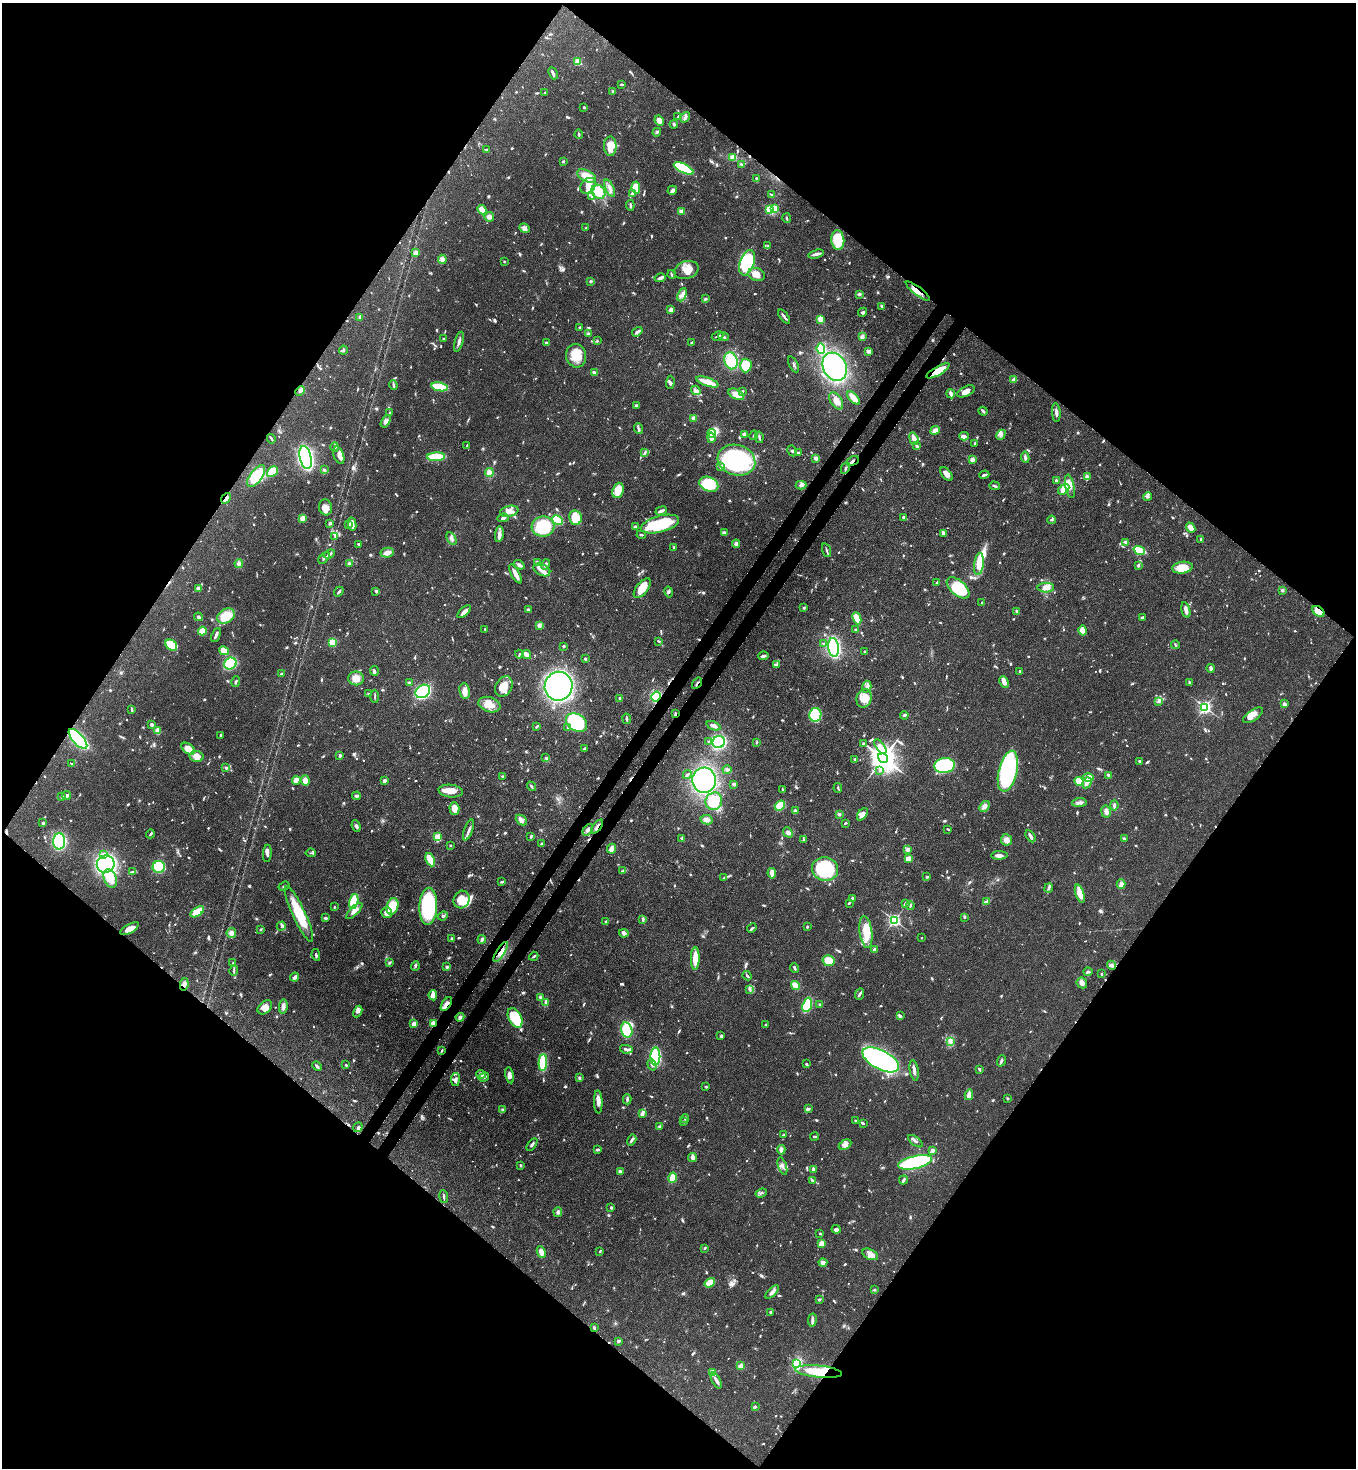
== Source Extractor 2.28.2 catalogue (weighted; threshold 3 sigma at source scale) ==
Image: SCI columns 364-5776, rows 60-5920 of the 6000 x 5978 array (HDU 1 of 3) = the unmasked area's bounding box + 8 px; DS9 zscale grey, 4 x 4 block average (1 PNG px = mean of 4 x 4 image px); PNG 1358 x 1470 px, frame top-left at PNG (2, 3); each listed source drawn as its Kron ellipse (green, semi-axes under 4 px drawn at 4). Shown black and unused: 51% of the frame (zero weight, under 3 of 4 exposures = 7% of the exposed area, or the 3 px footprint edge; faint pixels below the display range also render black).
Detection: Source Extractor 2.28.2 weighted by HDU 2 'WHT'. Background 0.0701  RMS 0.0036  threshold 0.016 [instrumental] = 3 sigma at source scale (4.5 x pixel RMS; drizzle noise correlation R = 1.50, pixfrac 1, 0.05/0.05 arcsec/px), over >= 5 px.
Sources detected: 1272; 8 too faint to see at this stretch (4 x 4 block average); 6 inside a brighter object's white glare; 15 cosmic-ray / hot-pixel residue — neither listed nor drawn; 25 coinciding with a brighter row at this scale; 82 inside a brighter listed object's ellipse — not listed separately; of the other 1136, all 500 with FLUX_AUTO >= 2.51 (the completeness limit of this list) listed and drawn (636 fainter detections not listed), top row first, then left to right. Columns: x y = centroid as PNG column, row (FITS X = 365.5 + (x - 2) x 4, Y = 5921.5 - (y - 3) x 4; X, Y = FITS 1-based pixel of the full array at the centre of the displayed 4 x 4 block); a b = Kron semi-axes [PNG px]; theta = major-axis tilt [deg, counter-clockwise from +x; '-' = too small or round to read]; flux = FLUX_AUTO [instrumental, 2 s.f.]
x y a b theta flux
578 62 2 2 - 91
553 73 6 2 -66 7.9
621 84 3 2 - 4
613 91 3 2 - 4
545 92 2 2 - 3.9
584 107 2 2 - 4.1
678 117 4 2 - 3
685 117 5 3 - 6.5
659 121 5 4 - 15
674 124 4 2 - 5
657 132 4 3 - 3.3
579 134 5 2 - 3.7
610 146 9 6 -90 39
487 150 3 2 - 3.1
733 157 4 3 - 19
563 162 2 2 - 3.4
741 164 3 2 - 3.6
684 168 11 4 -27 190
587 176 10 5 -28 34
757 178 3 2 - 3.8
588 186 9 6 45 18
610 188 9 3 -65 9.3
636 188 6 4 -82 32
672 190 5 4 - 6
598 192 8 6 -49 43
632 193 3 3 - 3.8
771 194 3 2 - 2.7
592 197 3 2 - 3.4
630 205 5 2 - 4.5
769 209 2 2 - 140
775 209 2 2 - 100
482 210 5 3 - 18
681 211 2 2 - 64
489 217 5 4 - 9.7
787 218 5 2 - 3.2
524 228 5 4 - 11
586 228 4 2 - 2.5
838 240 10 6 -84 73
768 246 2 2 - 3.1
416 253 2 2 - 17
816 254 8 3 16 8.6
442 259 5 4 - 9.1
504 262 2 2 - 2.9
747 263 13 7 72 200
686 270 12 8 19 33
671 274 4 2 - 3.5
756 274 9 6 -17 16
660 278 5 3 - 5.3
591 281 3 3 - 2.7
918 291 15 4 -37 19
859 294 4 3 - 4
682 295 7 4 65 9.4
705 298 3 2 - 4
882 306 3 3 - 3.3
671 310 3 3 - 7.5
863 312 5 3 - 4.9
784 316 8 2 -52 6
360 317 4 2 - 8.7
820 319 4 3 - 22
580 327 3 2 - 2.9
637 332 6 2 34 8.1
589 333 3 2 - 2.9
717 336 6 2 27 3.2
723 337 5 2 - 7.3
862 337 4 3 - 8.8
443 339 2 2 - 9.8
597 341 3 2 - 2.5
459 342 10 3 73 8.2
692 342 3 2 - 2.8
546 343 3 2 - 4.2
821 349 5 4 - 66
343 350 4 2 - 2.7
868 351 4 3 - 9.6
576 356 12 10 -80 42
731 361 8 6 -70 84
794 364 8 2 -63 4.4
746 365 7 6 - 62
835 367 15 11 -62 340
938 371 13 4 30 60
594 373 4 2 - 7.7
1014 380 3 3 - 15
670 382 7 2 87 4.2
708 382 12 3 -19 38
393 385 5 2 - 4.5
440 387 8 3 -11 94
696 390 5 3 - 6.2
300 391 5 3 - 5.9
742 391 4 2 - 4
966 391 9 5 26 16
736 394 8 5 -26 24
951 394 4 2 - 10
853 398 8 3 -47 40
836 401 9 5 -57 22
636 405 3 2 - 5.5
983 411 4 2 - 3.3
390 413 3 2 - 2.6
1056 413 9 3 -85 7
693 418 2 2 - 45
386 421 6 4 60 7.4
638 429 5 2 - 5.1
935 430 5 3 - 12
712 433 4 3 - 59
744 434 4 3 - 4.4
754 435 5 2 - 2.9
1001 435 5 4 - 7
964 436 5 3 - 15
759 437 6 2 -79 5
711 438 5 2 - 15
271 439 5 2 - 3
914 439 6 3 -71 17
975 443 2 2 - 3.5
467 446 2 2 - 2.7
917 446 3 3 - 3.9
335 447 5 3 - 4.3
792 451 5 3 - 4
799 452 4 2 - 3.1
645 453 4 2 - 4.1
339 455 9 5 -70 15
436 457 9 3 3 73
1025 457 5 2 - 5.4
306 458 12 6 -76 500
816 458 4 3 - 7.7
736 460 19 15 -16 260
972 460 2 2 - 52
853 461 6 2 28 5.2
720 466 3 3 - 3.4
845 468 6 2 61 3.2
324 470 4 3 - 3.2
272 471 6 4 43 41
489 473 4 4 - 13
946 474 8 4 -53 11
984 475 5 2 - 5.3
256 476 13 6 54 83
1087 477 4 3 - 4.1
1056 481 3 2 - 5
709 484 10 7 -24 80
801 485 5 3 - 6
995 486 5 2 - 3.3
1070 486 12 4 -78 18
1064 489 6 4 36 27
618 490 8 5 71 37
1147 497 4 3 - 3.7
226 498 6 3 51 13
325 507 8 6 -74 13
509 511 9 5 12 15
661 511 6 2 20 8.2
903 517 3 2 - 3.4
302 518 2 2 - 79
503 518 6 3 7 5.9
575 518 7 6 - 59
557 520 6 4 -31 94
1052 520 4 3 - 3.6
330 523 2 2 - 10
348 524 3 3 - 4.6
352 524 6 2 -79 23
660 524 19 8 15 150
543 526 11 10 - 120
635 527 3 3 - 4
1191 528 5 3 - 21
724 533 3 2 - 6
943 533 4 2 - 8.8
499 534 8 4 82 9.3
641 535 4 2 - 3.3
335 536 2 2 - 3.6
451 539 7 3 -61 6.8
1201 539 3 2 - 3.6
1126 542 2 2 - 11
359 544 3 2 - 2.6
736 544 4 4 - 8.2
674 548 3 2 - 3.1
827 550 7 2 -71 3.4
1139 550 6 3 -21 81
387 553 6 5 - 12
329 554 6 2 21 4.5
324 558 7 2 47 5.6
538 562 4 2 - 3.1
349 563 4 3 - 2.8
239 564 4 4 - 5.7
545 564 5 3 - 6.5
979 564 11 4 83 41
519 565 5 3 - 8.1
1138 565 3 2 - 3.8
1182 568 10 6 9 46
542 570 9 5 -25 15
515 574 10 2 -61 24
937 583 2 2 - 3.5
198 588 4 3 - 7
642 588 12 5 53 42
958 588 13 7 -41 120
1046 588 8 5 0 16
1282 590 2 2 - 4.2
376 591 3 2 - 5
339 592 5 2 - 4.3
669 592 5 3 - 4.2
982 603 2 2 - 3.2
804 608 2 2 - 3.8
528 610 4 2 - 6.9
1186 610 8 2 -76 16
1017 611 4 2 - 3.5
1318 611 7 4 -38 35
464 612 8 3 41 11
226 616 9 7 32 45
198 617 4 3 - 5.6
1142 617 4 2 - 4.5
857 618 6 3 -67 34
539 625 2 2 - 41
485 629 2 2 - 4.8
856 630 2 2 - 2.9
1082 630 5 3 - 29
202 631 4 3 - 30
216 635 7 2 67 6.2
659 641 3 2 - 3.3
332 642 4 4 - 38
823 644 4 2 - 2.6
171 645 6 5 - 60
1175 645 4 2 - 2.8
563 646 2 2 - 4.8
834 647 9 5 -82 360
224 651 5 4 - 20
865 652 3 2 - 3.8
519 654 4 2 - 2.9
526 655 5 3 - 16
763 656 5 2 - 6.3
585 659 3 3 - 3.1
230 664 6 5 - 110
777 664 4 3 - 9.5
1211 668 4 2 - 6.5
374 671 5 3 - 4.7
1020 671 2 2 - 3
281 674 3 3 - 2.7
356 678 8 7 - 20
236 682 5 2 - 3.5
1004 682 6 4 -63 11
1189 682 3 2 - 3.8
409 683 4 3 - 3.1
697 683 6 2 56 3.8
504 686 11 8 59 33
559 686 14 14 - 970
867 687 6 4 74 7.6
423 691 8 6 36 300
465 691 8 5 -83 19
369 694 2 2 - 3.2
375 696 6 2 -89 3.2
656 697 5 4 - 82
620 698 3 2 - 2.9
864 698 9 7 73 30
1159 701 3 3 - 3.8
1284 704 3 2 - 8.5
489 705 11 7 -18 28
1205 707 2 2 - 550
132 709 4 2 - 4.8
675 714 3 2 - 4.8
815 715 7 6 - 130
904 715 4 2 - 7.9
1253 715 11 5 35 14
627 719 5 2 - 4.9
577 722 11 8 -31 190
151 725 3 2 - 7
537 726 3 2 - 4.5
714 726 7 3 -23 13
568 728 3 3 - 2.6
157 731 3 3 - 24
220 735 3 2 - 2.7
78 739 12 5 -49 240
709 742 3 2 - 2.6
719 742 6 6 - 170
757 743 3 2 - 2.8
863 743 3 2 - 3.1
880 747 8 4 -55 16
584 748 3 2 - 2.9
188 749 7 5 -35 24
197 756 7 5 -12 23
340 756 3 2 - 8
545 758 3 2 - 3.1
883 758 5 4 - 3600
855 759 2 2 - 4.2
1140 761 3 3 - 3.9
71 764 4 2 - 2.7
945 766 10 7 9 200
226 768 4 3 - 3.2
727 770 4 3 - 4.1
880 770 3 2 - 2.7
1008 771 21 9 77 400
687 775 4 2 - 3.9
1109 775 4 2 - 8.1
502 776 4 2 - 2.9
1088 777 6 4 1 18
296 780 4 2 - 33
305 780 5 4 - 17
384 780 2 2 - 26
704 780 13 12 - 260
1079 781 5 3 - 55
1087 783 6 3 60 12
734 784 4 3 - 3.9
531 786 5 2 - 4.5
838 788 5 2 - 2.9
782 790 3 2 - 3.7
451 791 12 6 -7 25
67 796 4 3 - 7.8
357 796 4 3 - 4.4
62 797 3 2 - 2.6
714 801 9 8 - 74
1079 803 7 3 6 7.5
1114 805 5 3 - 5.3
780 806 5 4 - 44
984 806 6 4 49 11
454 809 6 5 - 21
795 811 3 2 - 8
1106 812 6 5 - 9.2
839 814 3 3 - 4.2
862 814 7 4 53 16
521 820 6 4 -43 9.9
706 820 6 4 -12 13
43 823 3 3 - 3.8
845 823 3 2 - 3.1
356 826 6 3 -69 5.1
597 827 8 2 52 5.9
948 829 3 2 - 3
469 830 11 2 70 7.3
588 830 6 3 52 6.5
788 832 5 4 - 8.4
150 834 4 2 - 3.5
531 836 4 2 - 2.9
1030 836 7 2 -58 10
437 837 2 2 - 97
682 838 3 3 - 3.4
1124 839 3 2 - 3.8
804 840 4 2 - 2.7
1006 840 5 5 - 14
59 841 8 6 89 210
542 844 3 3 - 3.3
450 845 2 2 - 5.4
612 849 5 4 - 13
908 849 4 3 - 9.1
267 853 9 3 86 8.5
311 853 5 2 - 3.4
103 854 4 4 - 7.6
999 855 8 3 2 11
908 859 3 3 - 19
430 860 7 4 -65 47
106 864 9 8 - 410
159 867 6 6 - 130
825 869 13 12 - 180
623 871 4 3 - 6
132 872 4 3 - 3.4
772 873 5 3 - 17
927 877 4 2 - 2.6
724 878 3 2 - 2.5
110 879 9 6 -68 38
502 882 3 2 - 4.6
1121 884 5 3 - 11
284 886 6 2 20 3.4
1049 888 5 3 - 4.5
1080 894 9 3 -72 36
852 899 3 3 - 7.6
461 900 9 8 - 50
354 901 8 4 77 68
987 901 4 3 - 4.4
849 903 3 2 - 2.9
906 903 2 2 - 8.8
392 906 8 6 73 54
428 906 18 9 88 230
910 906 4 2 - 2.9
334 907 2 2 - 2.9
354 911 10 4 44 15
197 912 8 3 33 50
387 913 5 5 - 16
299 914 31 6 -65 91
443 916 5 3 - 4
964 917 3 2 - 3
325 918 4 3 - 3.8
643 920 4 2 - 4.5
894 920 2 2 - 550
606 921 4 2 - 2.8
281 926 4 2 - 2.9
807 927 2 2 - 3.3
752 928 5 2 - 3.8
130 929 10 4 30 17
261 929 3 3 - 2.9
866 932 16 6 -82 41
231 933 5 5 - 9.9
624 933 5 3 - 5.4
921 938 2 2 - 4
452 939 4 3 - 3.4
482 939 4 2 - 6.6
874 949 3 2 - 5.6
501 952 11 3 58 17
316 955 6 2 -80 4.3
534 956 5 2 - 3.3
695 959 11 4 89 29
828 961 6 5 - 32
390 962 4 2 - 3.1
233 963 3 2 - 2.6
1111 965 5 3 - 5.5
415 966 5 3 - 3.7
447 967 4 3 - 3.2
794 968 5 2 - 4.8
234 971 5 2 - 3.1
1088 972 4 3 - 3.2
1102 974 2 2 - 9.9
747 976 5 2 - 2.8
295 977 4 3 - 8.5
1082 983 6 5 - 10
184 984 6 4 80 8.5
795 985 4 3 - 27
750 989 3 2 - 3.2
860 994 6 3 66 4.5
433 995 5 4 - 11
540 997 3 3 - 2.8
546 1002 3 3 - 3.6
446 1004 8 3 58 17
807 1005 7 4 72 81
820 1005 2 2 - 19
283 1006 7 3 82 13
265 1007 8 6 42 20
358 1012 6 4 62 6.9
900 1016 4 3 - 3.1
460 1017 4 3 - 6.2
515 1018 10 6 -64 130
414 1024 4 3 - 13
433 1024 4 2 - 14
765 1025 3 2 - 2.5
627 1030 8 5 -76 65
721 1036 4 2 - 3.5
951 1041 4 3 - 4.6
626 1049 6 2 -11 4.4
442 1050 4 2 - 2.6
655 1056 9 5 89 250
881 1060 20 9 -28 520
1001 1061 6 2 71 6.2
543 1063 8 3 86 94
806 1064 3 2 - 3
346 1065 2 2 - 2.6
652 1065 6 2 -70 5.5
317 1066 5 2 - 5.5
979 1069 3 2 - 4.4
914 1070 10 2 -80 12
481 1074 5 4 - 5.9
509 1075 8 4 -78 10
484 1077 5 2 - 6.2
579 1078 4 3 - 3.4
455 1080 7 3 82 8.7
706 1087 3 2 - 2.8
969 1095 5 3 - 13
1007 1098 3 2 - 3
627 1099 5 2 - 3.7
598 1102 11 3 -88 14
808 1109 3 2 - 7.1
502 1110 4 3 - 3.5
642 1114 4 3 - 6.7
685 1119 4 2 - 2.7
855 1120 2 2 - 2.8
683 1121 4 3 - 3.2
863 1123 3 2 - 2.6
660 1126 3 3 - 2.6
358 1127 5 3 - 3.7
783 1135 3 2 - 2.7
814 1137 4 2 - 3.3
632 1140 6 2 58 6.2
915 1141 8 3 -38 8
532 1145 7 2 56 5
845 1145 7 4 28 10
598 1150 3 2 - 5.2
781 1150 5 3 - 8.2
932 1151 4 4 - 5.6
692 1157 4 4 - 7.7
915 1162 17 6 13 440
521 1165 3 2 - 2.6
782 1166 9 2 -73 5.9
814 1169 3 2 - 7.5
620 1171 4 3 - 5.3
672 1178 5 3 - 39
812 1180 3 3 - 3.7
903 1180 5 2 - 4.8
761 1193 6 2 21 3.7
444 1196 6 2 -82 3.9
611 1208 3 2 - 3.5
558 1212 5 4 - 4.9
836 1229 4 4 - 7.7
820 1234 3 2 - 2.7
822 1244 2 2 - 31
704 1248 3 2 - 2.5
600 1251 2 2 - 3.7
541 1252 6 4 -65 13
870 1254 8 5 -26 13
823 1262 4 3 - 11
710 1283 6 3 34 35
874 1290 3 2 - 2.9
772 1292 8 3 45 10
819 1300 3 3 - 3.1
771 1312 4 3 - 4.4
812 1320 6 3 81 6
594 1328 3 2 - 4.3
618 1341 3 2 - 6.2
797 1364 3 2 - 140
741 1366 4 4 - 9.6
818 1372 23 6 -6 100
713 1373 3 3 - 23
716 1381 8 2 -61 12
755 1406 3 2 - 3.4
Overlapping masked pixels (flux is a lower limit): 15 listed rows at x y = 918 291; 938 371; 853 461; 226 498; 1318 611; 697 683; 656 697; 675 714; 78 739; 597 827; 501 952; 184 984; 446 1004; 433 1024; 818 1372
Diffuse or blended objects may show on this block-average render without a row.